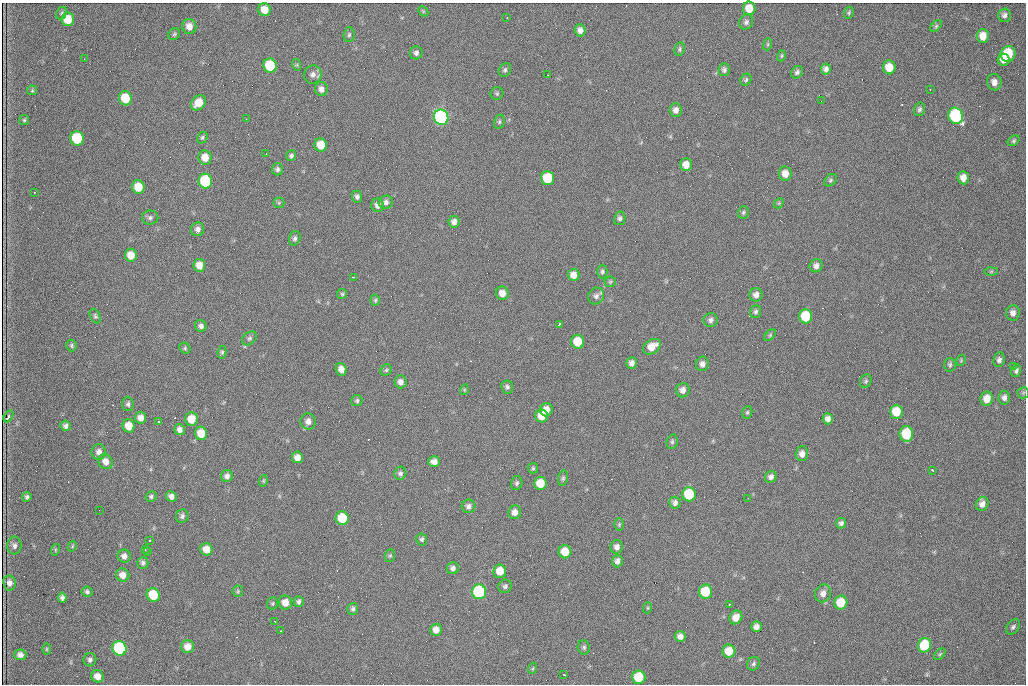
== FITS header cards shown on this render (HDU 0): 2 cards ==
NAXIS1  =                 1024 /fastest changing axis
NAXIS2  =                  682 /next to fastest changing axis

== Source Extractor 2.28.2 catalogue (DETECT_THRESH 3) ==
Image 1024 x 682 px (HDU 0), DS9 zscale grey, 1 PNG px = 1 image px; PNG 1028 x 686 px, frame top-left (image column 1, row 682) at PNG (2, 3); each listed source drawn as its Kron ellipse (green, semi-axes under 4 px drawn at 4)
Background 2000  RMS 30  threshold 91.4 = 3 sigma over >= 5 px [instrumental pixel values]
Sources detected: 218; all 218 listed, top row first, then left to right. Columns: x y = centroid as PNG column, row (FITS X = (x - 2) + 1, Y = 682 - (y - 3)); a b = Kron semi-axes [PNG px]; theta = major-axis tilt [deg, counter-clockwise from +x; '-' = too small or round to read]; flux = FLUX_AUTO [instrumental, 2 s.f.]
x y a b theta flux
749 8 7 6 - 27000
264 10 6 6 - 27000
423 11 6 4 -46 2500
61 13 7 5 61 3600
849 13 6 4 72 2800
1004 15 6 6 - 6500
507 18 2 2 - 1200
68 19 7 6 - 41000
746 22 8 6 56 6000
189 26 7 7 - 15000
936 26 7 4 46 3300
580 30 6 5 - 9400
174 34 6 5 - 3300
349 35 7 5 86 3900
983 36 7 6 - 23000
768 44 6 4 72 2700
680 49 7 5 80 4000
416 53 6 6 - 6000
1008 54 8 7 - 85000
781 56 5 4 - 2400
84 59 2 2 - 970
1004 60 6 6 - 17000
297 65 6 3 -72 2500
270 66 7 6 - 100000
889 67 7 6 - 34000
826 69 5 5 - 7500
505 70 7 6 - 4700
724 70 6 5 - 5400
797 72 7 5 45 5000
313 74 9 8 - 10000
548 75 2 2 - 1100
746 80 6 5 - 3900
994 82 8 7 - 13000
321 89 7 6 - 10000
930 89 3 2 - 2100
32 90 5 5 - 2300
497 93 6 6 - 3700
125 98 7 6 - 60000
821 101 2 2 - 1100
198 103 8 6 48 32000
919 109 7 5 72 4800
676 110 6 6 - 9900
956 116 8 7 - 290000
441 117 8 7 - 560000
246 119 2 2 - 1100
24 120 5 5 - 2800
499 122 7 5 76 3800
77 138 7 6 - 110000
202 138 6 5 - 3600
1014 141 6 4 41 3300
321 145 7 6 - 34000
266 154 3 2 - 1500
291 156 5 5 - 4800
205 157 7 6 - 24000
686 165 6 6 - 18000
277 169 6 5 - 5100
785 174 7 6 - 18000
548 178 7 6 - 80000
963 178 6 5 - 15000
830 180 7 5 42 3500
205 181 7 7 - 170000
138 187 7 6 - 40000
34 192 2 2 - 1400
357 197 6 5 - 5700
386 202 7 6 - 7000
279 203 5 5 - 2800
779 203 6 4 47 2700
378 205 7 6 - 10000
743 212 6 5 - 3600
150 218 8 7 - 5800
620 218 7 5 78 5400
454 222 6 5 - 9000
198 229 7 6 - 8400
295 238 7 5 72 5300
131 255 6 6 - 23000
199 265 6 6 - 21000
816 266 7 6 - 8800
991 271 6 4 1 2800
602 272 7 5 89 4600
573 275 6 6 - 17000
354 277 4 2 - 2900
610 282 6 5 - 2900
502 293 7 6 - 17000
342 294 5 5 - 2900
756 295 7 6 - 10000
596 296 8 8 - 8400
375 300 5 4 - 3100
756 312 6 5 - 4800
1013 313 7 7 - 10000
95 316 8 5 -67 3700
805 316 7 6 - 82000
711 320 7 7 - 6700
559 324 4 2 - 4200
201 326 6 5 - 6800
770 335 7 4 46 3100
249 338 8 6 39 5000
578 342 7 6 - 56000
71 345 6 5 - 3400
652 347 10 7 34 27000
185 348 6 5 - 3100
222 352 6 4 80 3200
961 360 6 3 59 2300
999 360 7 5 84 7200
632 363 6 5 - 8500
702 364 7 6 - 9000
950 365 7 6 - 4300
1013 366 2 2 - 6300
341 369 6 5 - 12000
386 370 6 5 - 3700
1016 371 6 5 - 5600
866 381 7 5 65 3900
401 382 6 6 - 9900
507 387 6 6 - 5000
464 390 5 3 - 1900
683 390 7 6 - 11000
1023 393 6 5 - 3100
1004 398 7 5 85 8100
987 399 7 6 - 25000
357 401 5 5 - 3700
128 404 7 5 -87 4700
546 410 6 6 - 17000
747 412 6 5 - 3500
896 412 7 6 - 48000
8 416 6 3 59 7800
542 416 6 6 - 29000
141 418 6 5 - 12000
191 419 7 6 - 30000
828 419 5 5 - 10000
308 421 8 7 - 11000
159 422 4 3 - 2000
65 426 5 5 - 6000
129 426 6 6 - 29000
180 429 5 5 - 8700
201 433 7 6 - 37000
906 434 8 6 89 91000
672 442 7 5 75 4000
99 452 8 7 - 10000
802 454 7 6 - 11000
297 457 6 5 - 15000
106 462 8 7 - 14000
434 462 6 5 - 11000
533 468 5 5 - 3100
933 470 3 3 - 4300
400 473 6 6 - 5200
227 476 6 5 - 8000
771 477 6 5 - 7200
563 478 8 5 80 3900
263 481 6 4 73 2400
517 483 7 5 78 4400
540 483 6 6 - 41000
689 494 7 6 - 92000
151 496 6 5 - 3900
171 496 5 5 - 8900
27 497 5 4 - 4600
748 498 2 2 - 1200
675 503 6 5 - 7500
982 504 7 6 - 12000
468 506 7 6 - 7100
99 510 2 2 - 960
515 512 7 6 - 12000
182 516 7 6 - 5700
342 518 7 6 - 69000
841 523 5 5 - 5300
619 524 6 5 - 3000
422 539 6 5 - 4100
149 540 3 2 - 2300
14 545 9 7 -89 7600
72 546 6 4 61 2300
617 547 7 6 - 9300
206 549 6 6 - 23000
55 550 6 3 73 2300
145 550 3 2 - 1500
148 552 3 2 - 930
565 552 6 6 - 35000
124 556 6 6 - 8800
390 556 6 5 - 2900
617 561 6 5 - 8700
143 563 6 5 - 5300
453 568 6 6 - 6100
500 571 7 6 - 31000
123 575 7 6 - 16000
9 583 7 6 - 10000
505 586 7 6 - 5900
238 591 6 5 - 3100
87 592 5 5 - 4700
479 592 7 7 - 280000
705 592 7 6 - 67000
823 593 9 8 - 12000
153 595 7 6 - 72000
62 598 5 4 - 6500
299 602 5 5 - 4900
272 603 6 5 - 3000
285 603 7 6 - 17000
841 603 7 6 - 46000
729 604 3 2 - 2700
647 608 6 3 71 2000
353 609 6 5 - 4700
736 617 7 6 - 18000
275 622 2 2 - 1300
756 627 5 5 - 10000
1013 627 8 6 50 5400
436 630 6 6 - 14000
281 631 3 2 - 2700
680 636 5 5 - 9900
924 645 7 6 - 96000
188 647 6 6 - 18000
584 647 7 6 - 4400
119 648 7 7 - 250000
46 649 6 3 89 2400
729 651 6 6 - 33000
940 654 6 4 45 3100
20 655 6 5 - 8700
90 660 6 6 - 6000
753 664 7 6 - 4800
533 668 6 3 71 2100
564 675 3 2 - 1600
97 676 6 6 - 17000
639 677 7 6 - 66000

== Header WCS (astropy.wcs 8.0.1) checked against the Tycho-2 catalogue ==
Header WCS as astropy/WCSLIB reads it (CRVAL/CRPIX/CD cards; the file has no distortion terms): RA---TAN/DEC--TAN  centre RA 07:09:19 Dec +30:56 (107.33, +30.93 deg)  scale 1.43 arcsec/px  FOV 24.4' x 16.3'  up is -93 deg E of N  parity flipped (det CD > 0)
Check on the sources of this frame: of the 60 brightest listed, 5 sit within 2.1 arcsec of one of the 10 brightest Tycho-2 stars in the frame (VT <= 12.48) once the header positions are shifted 0.72 arcsec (0.53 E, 0.49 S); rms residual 0.96 arcsec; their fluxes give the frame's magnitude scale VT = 25.13 - 2.5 log10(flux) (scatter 0.16 mag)
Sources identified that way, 5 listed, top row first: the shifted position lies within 2.1 arcsec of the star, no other Tycho-2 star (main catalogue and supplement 1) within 4.2 arcsec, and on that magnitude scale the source's flux lands within +1.5 / -3 mag of the star's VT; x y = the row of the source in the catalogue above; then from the Tycho-2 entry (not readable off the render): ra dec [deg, ICRS J2000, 3 dp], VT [Tycho-2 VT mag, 2 dp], TYC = Tycho-2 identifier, HIP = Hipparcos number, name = IAU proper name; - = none
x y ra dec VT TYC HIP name
956 116 107.215 +31.104 11.64 2438-821-1 - -
441 117 107.226 +30.900 10.76 2438-883-1 - -
77 138 107.244 +30.756 12.13 2438-718-1 - -
205 181 107.261 +30.807 12.26 2438-856-1 - -
479 592 107.445 +30.924 11.38 2438-1056-1 - -